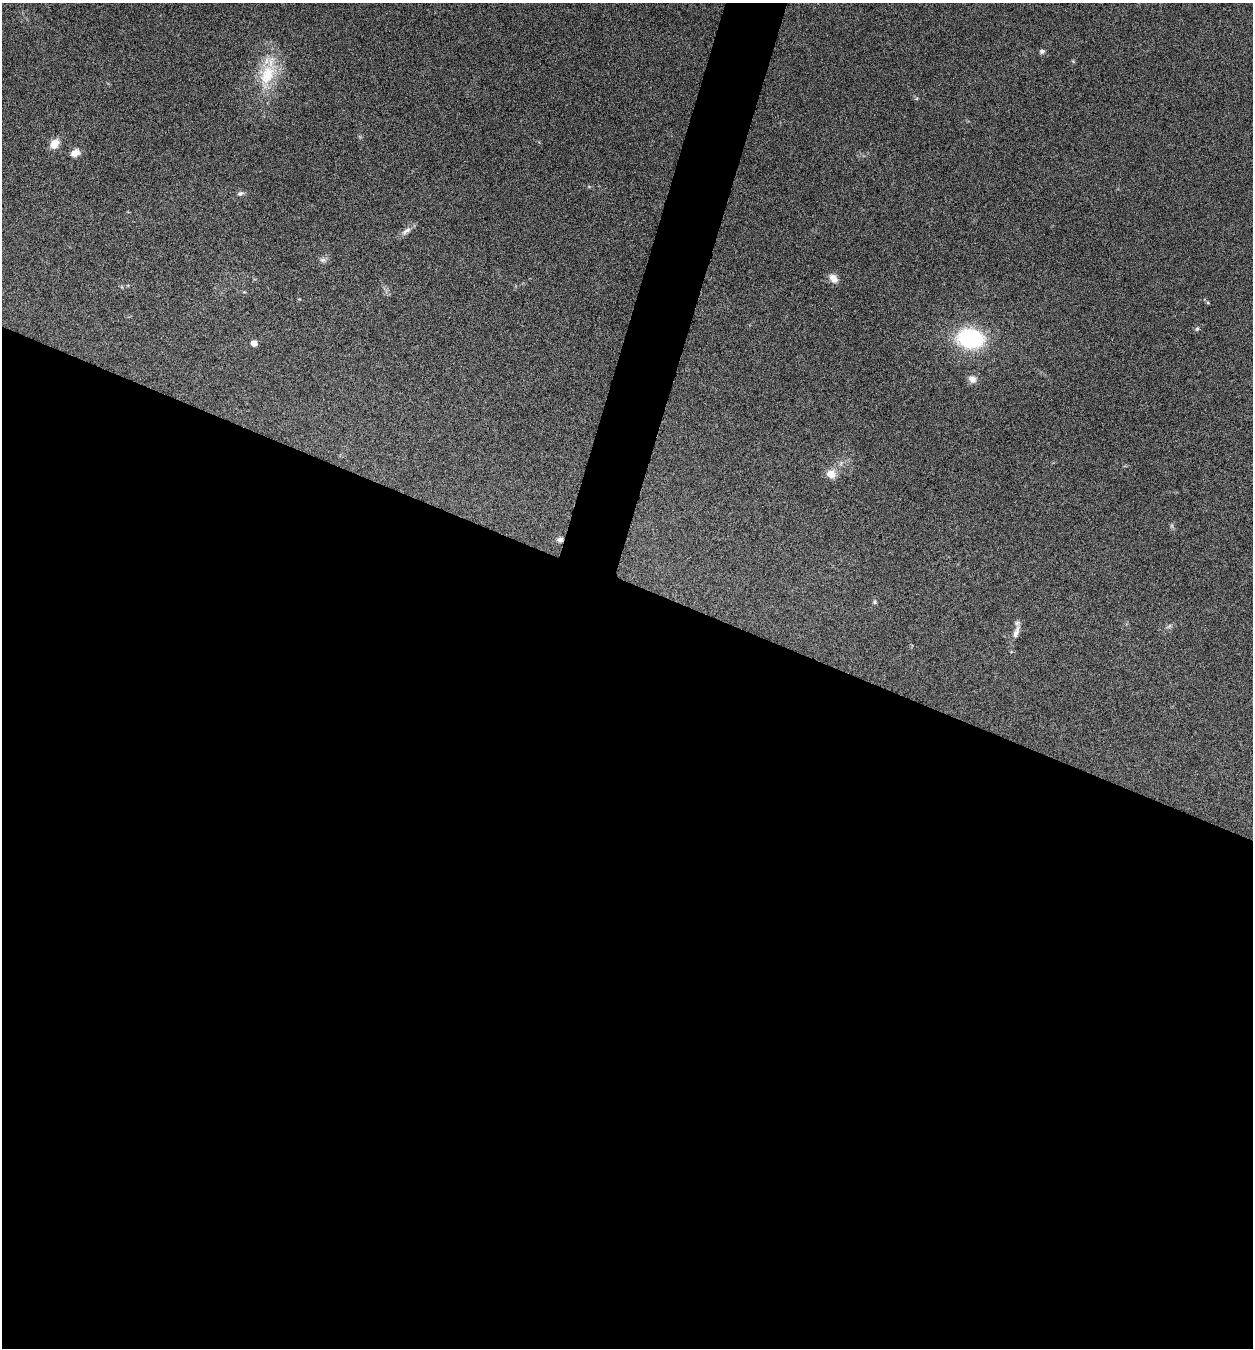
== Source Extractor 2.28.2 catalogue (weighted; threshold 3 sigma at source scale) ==
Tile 14 of 4 x 4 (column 2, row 4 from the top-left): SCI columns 1516-2766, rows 3-1348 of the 5405 x 5390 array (HDU 1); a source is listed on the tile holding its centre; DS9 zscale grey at full resolution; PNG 1255 x 1350 px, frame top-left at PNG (2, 3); no overlay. Shown black and unused: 59% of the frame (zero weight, under 5 of 9 exposures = <1% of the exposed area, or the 3 px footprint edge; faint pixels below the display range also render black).
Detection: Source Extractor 2.28.2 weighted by HDU 2 'WHT'; one run over the whole footprint, this tile lists its part. Background 0.261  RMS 0.0066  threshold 0.0271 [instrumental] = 3 sigma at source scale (4.09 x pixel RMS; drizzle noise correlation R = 1.36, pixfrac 0.8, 0.05/0.05 arcsec/px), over >= 5 px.
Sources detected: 17; all 17 listed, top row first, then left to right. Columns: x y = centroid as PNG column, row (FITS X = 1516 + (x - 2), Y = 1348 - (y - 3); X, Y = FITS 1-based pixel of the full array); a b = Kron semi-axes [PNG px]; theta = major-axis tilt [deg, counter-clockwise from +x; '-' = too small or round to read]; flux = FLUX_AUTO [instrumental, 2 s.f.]
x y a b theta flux
1042 51 7 5 0 1.5
267 75 39 21 71 28
54 144 10 7 53 8
75 153 12 8 23 4.1
240 193 10 6 20 1.6
406 231 17 7 39 3.2
323 260 10 6 -9 1.8
833 278 12 9 -50 4.5
1208 303 6 3 -19 0.64
1197 329 6 5 - 1
970 338 24 17 -8 61
254 343 5 5 - 5
972 379 10 9 - 3.9
831 474 5 5 - 16
560 539 7 6 - 2
874 602 7 5 90 1.1
1016 632 22 7 69 4.6
Overlapping masked pixels (flux is a lower limit): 1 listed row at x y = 560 539